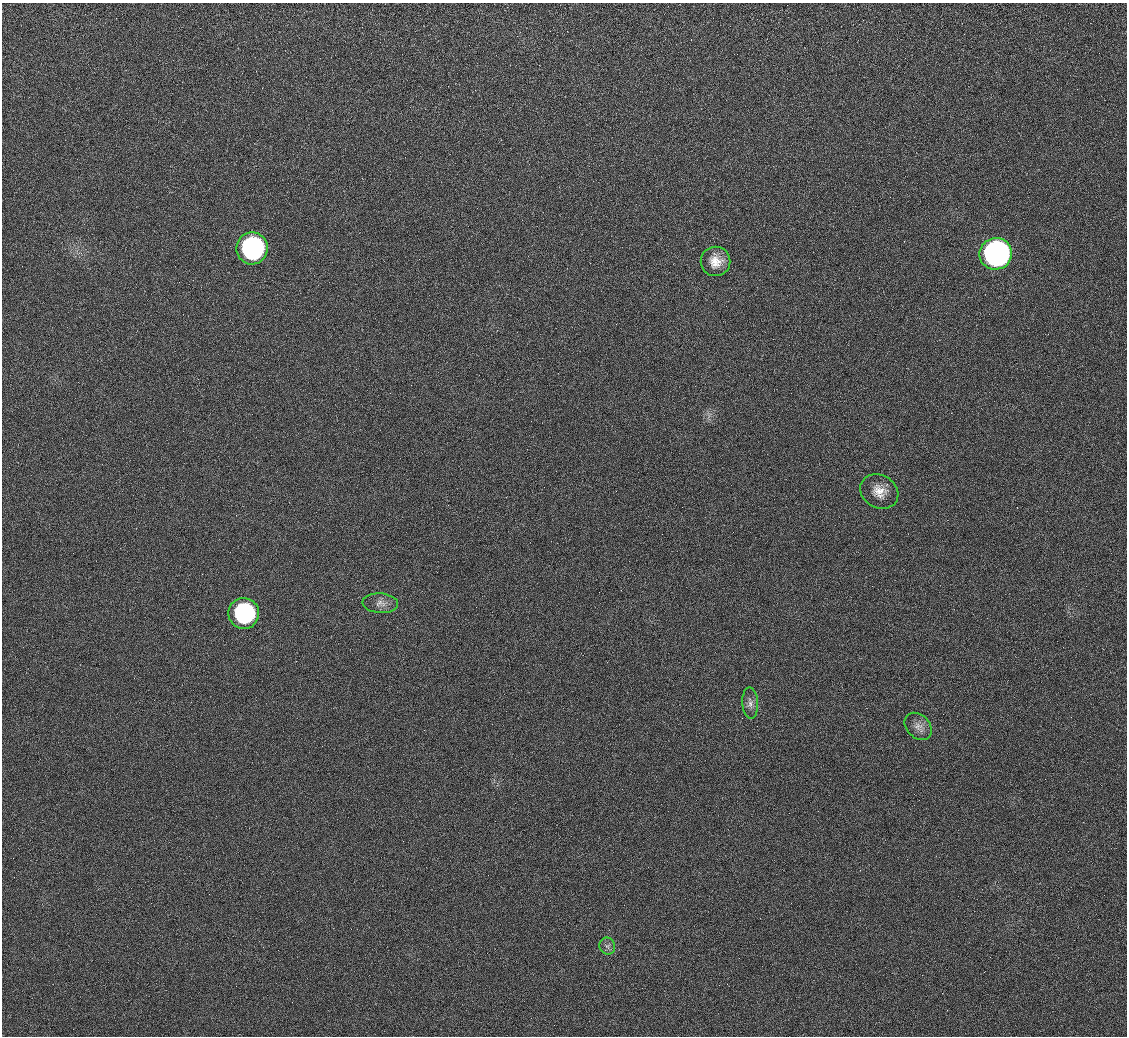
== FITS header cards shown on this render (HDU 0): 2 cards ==
NAXIS1  =                 1125 / length of data axis 1
NAXIS2  =                 1034 / length of data axis 2

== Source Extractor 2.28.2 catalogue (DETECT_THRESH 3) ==
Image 1125 x 1034 px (HDU 0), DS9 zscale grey, 1 PNG px = 1 image px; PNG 1129 x 1038 px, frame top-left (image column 1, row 1034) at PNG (2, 3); each listed source drawn as its Kron ellipse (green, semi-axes under 4 px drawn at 4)
Background 875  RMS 38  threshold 113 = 3 sigma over >= 5 px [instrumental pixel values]
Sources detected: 9; all 9 listed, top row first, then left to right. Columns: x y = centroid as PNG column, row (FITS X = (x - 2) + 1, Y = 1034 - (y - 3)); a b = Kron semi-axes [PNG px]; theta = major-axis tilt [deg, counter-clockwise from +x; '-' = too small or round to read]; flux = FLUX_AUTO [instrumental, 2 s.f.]
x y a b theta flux
252 248 16 15 - 5.4e+05
996 254 16 16 - 1.4e+06
716 261 15 14 - 4.0e+04
879 491 20 16 -30 4.1e+04
380 603 18 10 -4 2.0e+04
244 613 15 15 - 3.2e+05
750 703 16 8 -87 1.6e+04
918 726 15 11 -45 2.2e+04
607 946 8 7 - 1.0e+04